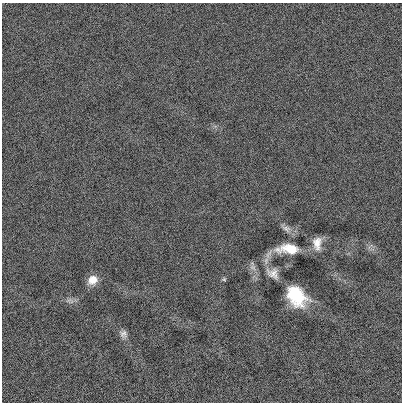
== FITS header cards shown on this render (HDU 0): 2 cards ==
NAXIS1  =                  400
NAXIS2  =                  400

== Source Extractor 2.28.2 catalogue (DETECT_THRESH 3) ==
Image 400 x 400 px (HDU 0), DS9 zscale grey, 1 PNG px = 1 image px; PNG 404 x 404 px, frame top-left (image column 1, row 400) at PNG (2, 3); no overlay
Background -0.001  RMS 0.16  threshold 0.467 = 3 sigma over >= 5 px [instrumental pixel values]
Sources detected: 10; all 10 listed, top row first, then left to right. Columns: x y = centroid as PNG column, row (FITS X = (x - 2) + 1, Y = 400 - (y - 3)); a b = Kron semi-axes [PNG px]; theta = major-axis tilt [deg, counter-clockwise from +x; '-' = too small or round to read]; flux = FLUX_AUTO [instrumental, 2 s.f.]
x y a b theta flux
286 228 17 8 -33 59
317 243 16 10 89 110
289 249 23 10 -1 300
253 267 10 7 -26 42
273 273 17 12 -36 97
224 279 6 5 - 16
93 280 12 10 40 120
296 296 19 14 -48 560
70 301 14 7 -12 46
123 334 11 9 -60 51